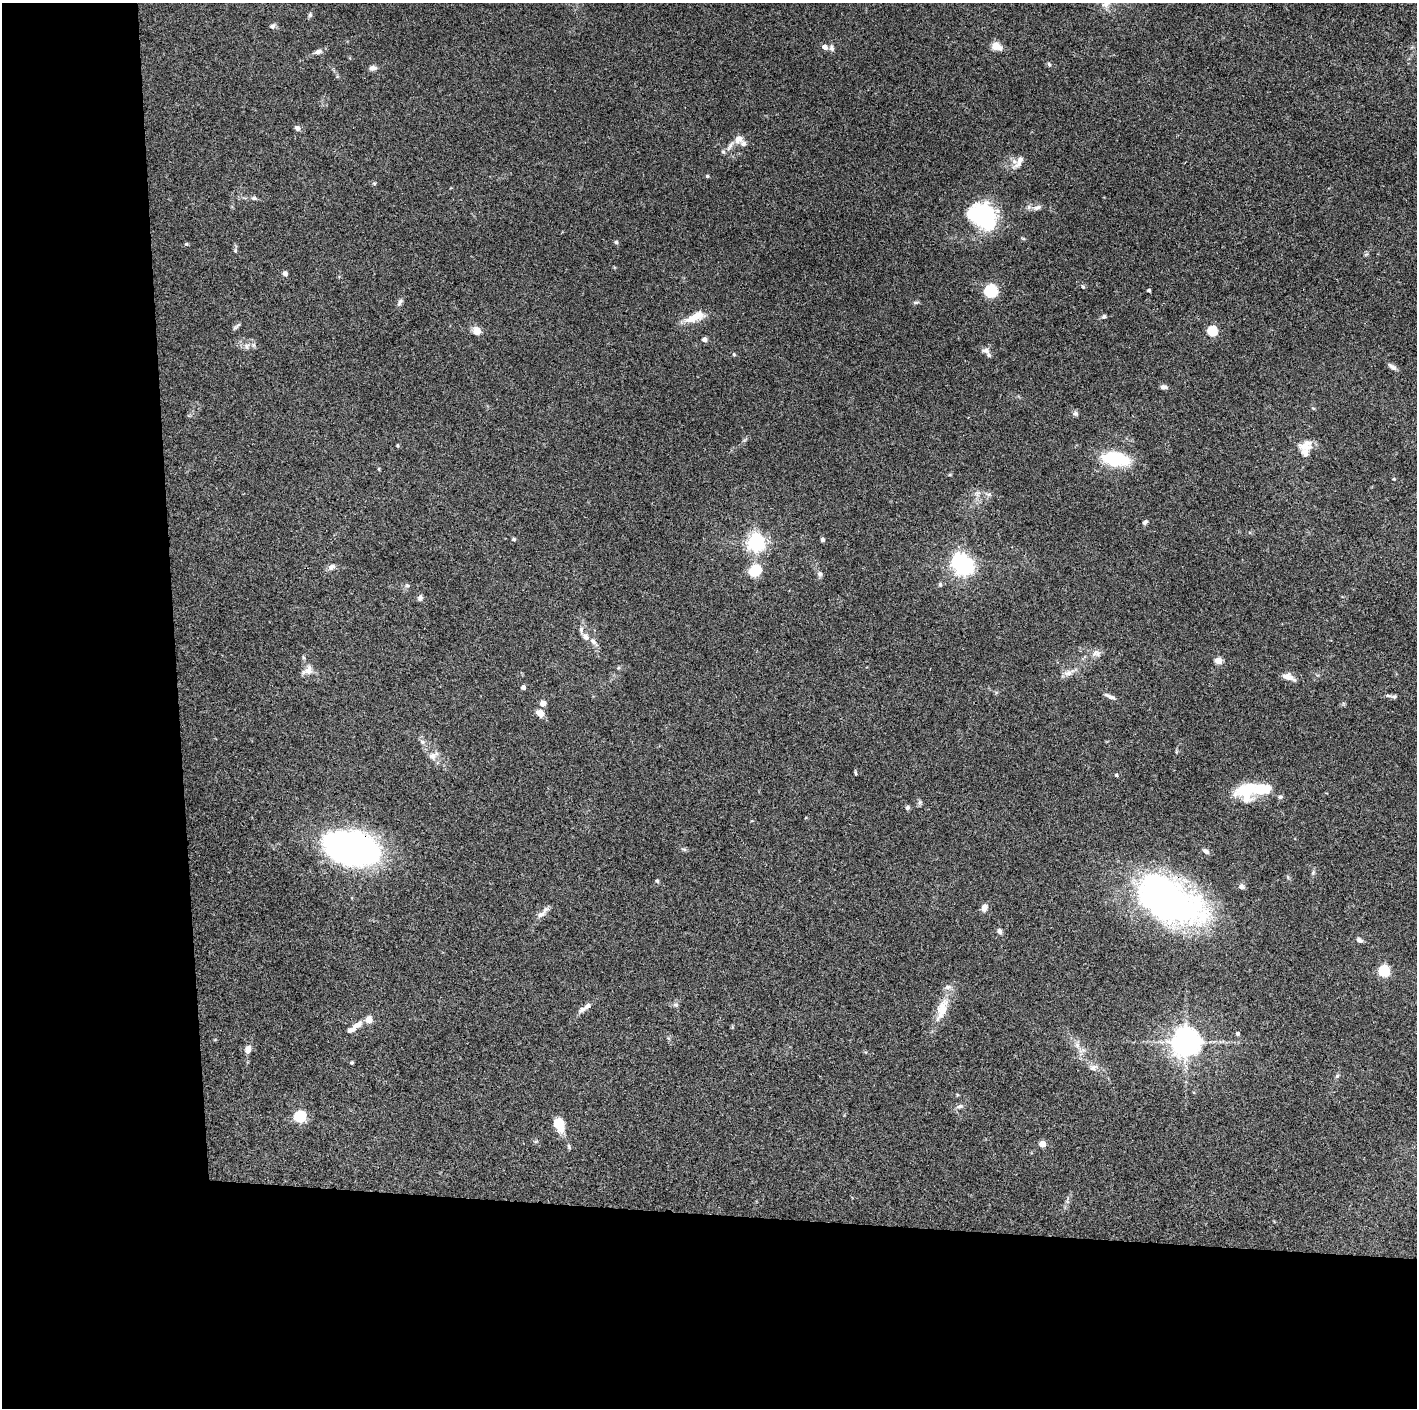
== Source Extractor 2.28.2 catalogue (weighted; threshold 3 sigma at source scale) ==
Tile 7 of 3 x 3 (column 1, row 3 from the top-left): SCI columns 1-1415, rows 2-1407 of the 4244 x 4223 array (HDU 1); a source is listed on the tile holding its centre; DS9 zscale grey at full resolution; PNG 1419 x 1410 px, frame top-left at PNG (2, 3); no overlay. Shown black and unused: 24% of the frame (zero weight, under 3 of 4 exposures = <1% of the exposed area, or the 3 px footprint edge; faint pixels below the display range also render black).
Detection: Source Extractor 2.28.2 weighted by HDU 2 'WHT'; one run over the whole footprint, this tile lists its part. Background 0.0731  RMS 0.0055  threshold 0.0249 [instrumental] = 3 sigma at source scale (4.5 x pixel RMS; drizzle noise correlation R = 1.50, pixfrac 1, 0.05/0.05 arcsec/px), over >= 5 px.
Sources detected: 110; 2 inside a brighter object's white glare — not listed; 7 inside a brighter listed object's ellipse — not listed separately; the other 101 listed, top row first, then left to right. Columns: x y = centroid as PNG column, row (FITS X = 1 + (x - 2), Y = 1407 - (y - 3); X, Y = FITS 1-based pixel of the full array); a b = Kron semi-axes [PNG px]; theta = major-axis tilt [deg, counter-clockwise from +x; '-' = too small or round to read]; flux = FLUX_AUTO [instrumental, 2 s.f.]
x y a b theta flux
310 15 6 5 - 0.95
272 26 8 5 11 1.2
997 46 13 8 -31 5.3
825 47 5 5 - 3.5
832 48 8 6 -75 1.5
318 52 9 5 17 2.1
1049 64 6 4 -46 0.74
373 68 10 6 4 1.9
297 128 8 6 -34 1.7
738 139 10 10 - 3.8
730 146 15 5 58 2.8
1019 162 19 8 64 3.6
707 176 5 4 - 0.63
374 183 5 3 - 0.61
254 198 7 5 -16 1.1
1037 207 11 6 22 2.1
982 216 35 27 -26 45
616 242 5 5 - 0.81
186 244 5 4 - 0.57
235 250 5 4 - 0.7
285 273 6 5 - 1.7
1083 287 6 4 -20 0.64
1149 290 3 3 - 0.88
991 291 7 7 - 40
400 302 11 5 65 1.5
916 302 8 4 -8 0.9
1104 316 6 5 - 1.1
692 319 16 10 14 6.7
236 327 12 3 41 1.1
476 331 9 9 - 4.3
1212 331 5 5 - 36
704 339 5 5 - 1.9
253 345 7 4 90 0.99
247 346 8 4 -81 1.2
986 350 11 8 -14 2.7
734 354 5 4 - 0.65
1393 367 11 6 -34 1.9
1164 387 8 5 -2 1.9
1075 413 7 7 - 1.3
1306 445 19 12 25 6
1115 459 29 14 -10 29
1394 479 4 3 - 0.48
1145 522 7 5 46 1.2
514 539 5 4 - 0.8
823 539 4 4 - 1.3
755 543 6 6 - 230
965 566 6 6 - 210
331 567 10 7 31 2.3
755 570 14 11 35 13
820 574 8 7 - 1.4
940 584 6 4 70 0.84
407 585 6 5 - 0.97
420 598 8 6 65 1.5
581 630 9 5 89 1.6
593 641 11 7 -49 2.4
1096 653 12 9 -7 2.9
1218 660 5 4 - 11
308 671 11 9 52 4.3
1068 673 15 6 19 3.1
1289 677 17 7 -18 3.8
523 687 4 4 - 2.4
1110 696 14 5 -22 2
1394 697 7 5 -15 1.2
543 703 5 5 - 3.8
540 713 10 8 -25 3.7
422 742 6 6 - 1.2
432 756 10 8 -45 3
855 773 6 3 -81 0.64
1116 775 4 4 - 0.81
1246 792 25 21 30 20
1280 797 7 4 9 1
907 808 4 4 - 1.5
351 848 51 31 -10 170
684 849 7 4 -19 0.86
1206 851 8 5 -34 1.6
657 881 4 4 - 0.88
1242 886 7 6 - 1.9
1169 900 77 39 -27 190
984 908 8 6 67 3
541 914 12 7 31 2.8
1000 931 8 5 -72 1.5
1359 940 7 5 -29 1.8
1384 971 5 5 - 54
676 1005 7 4 -19 0.89
587 1006 13 7 35 2.9
942 1009 37 13 70 11
369 1020 8 7 - 3.8
358 1024 12 7 30 3.4
1237 1034 4 4 - 1.2
1185 1042 9 9 - 670
1077 1045 8 5 -45 1.8
248 1049 9 6 73 3.5
352 1063 5 4 - 0.62
1093 1068 11 8 29 2.9
1337 1076 5 5 - 0.93
957 1095 4 4 - 0.54
960 1106 10 5 13 1.6
299 1117 6 5 - 55
559 1124 14 9 -67 13
1042 1144 5 4 - 8.4
569 1147 8 4 -65 0.85
Overlapping masked pixels (flux is a lower limit): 2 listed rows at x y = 351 848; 1169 900